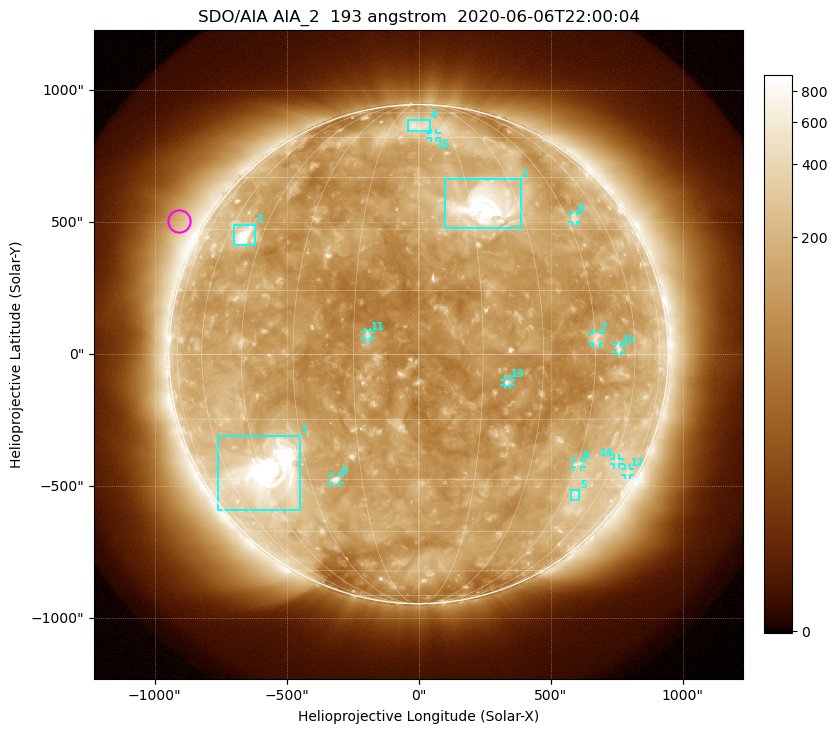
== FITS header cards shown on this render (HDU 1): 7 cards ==
TELESCOP= 'SDO/AIA'
INSTRUME= 'AIA_2'
WAVELNTH=                  193
WAVEUNIT= 'angstrom'
DATE-OBS= '2020-06-06T22:00:04.84'
CTYPE1  = 'HPLN-TAN'
CTYPE2  = 'HPLT-TAN'

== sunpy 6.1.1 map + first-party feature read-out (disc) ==
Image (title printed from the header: SDO/AIA AIA_2  193 angstrom  2020-06-06T22:00:04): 1024 x 1024 px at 2.4 arcsec/px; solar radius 946 arcsec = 394 px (full disc in frame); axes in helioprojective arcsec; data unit not stated in the header (colour bar unlabelled)
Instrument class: DISC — disc imager (sunpy class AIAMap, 193 A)
Bright regions (active regions / flare kernels): reference = the median radial profile (limb darkening/brightening removed); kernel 9 px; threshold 5 sigma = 230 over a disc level ~138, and >= 1.15x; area >= 12 px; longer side >= 9 px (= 22 arcsec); searched inside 0.97 R_sun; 15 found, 15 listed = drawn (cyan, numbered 1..; 10 of them under ~33 arcsec drawn as corner ticks so the feature stays visible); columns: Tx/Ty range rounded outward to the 5 arcsec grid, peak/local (2 s.f.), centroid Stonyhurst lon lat
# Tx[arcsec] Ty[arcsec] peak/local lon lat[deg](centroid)
1 -760..-445 -590..-310 21 -43 -29
2 100..390 475..665 12 +19 +36
3 -700..-620 410..490 9.7 -52 +28
4 -40..45 845..885 3.1 +0 +66
5 575..610 -555..-515 3.1 +49 -34
6 -330..-300 -490..-460 5 -22 -30
7 660..690 40..80 3.3 +45 +4
8 590..620 -430..-405 3.4 +45 -26
9 580..600 500..530 3 +48 +33
10 745..770 10..35 3.3 +53 +1
11 -205..-180 60..85 4.4 -12 +4
12 780..805 -455..-435 2.3 +71 -28
13 325..350 -115..-95 4.7 +21 -6
14 740..760 -420..-395 2.4 +61 -25
15 45..70 815..840 2.5 +7 +61
Off-limb structures (1.02-1.3 R_sun): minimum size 162 px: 7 found; the strongest spans PA ~40..80 deg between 1.02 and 1.3 R_sun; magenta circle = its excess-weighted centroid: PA ~60 deg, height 1.1 R_sun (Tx ~-905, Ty ~505 arcsec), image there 2.1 x the reference